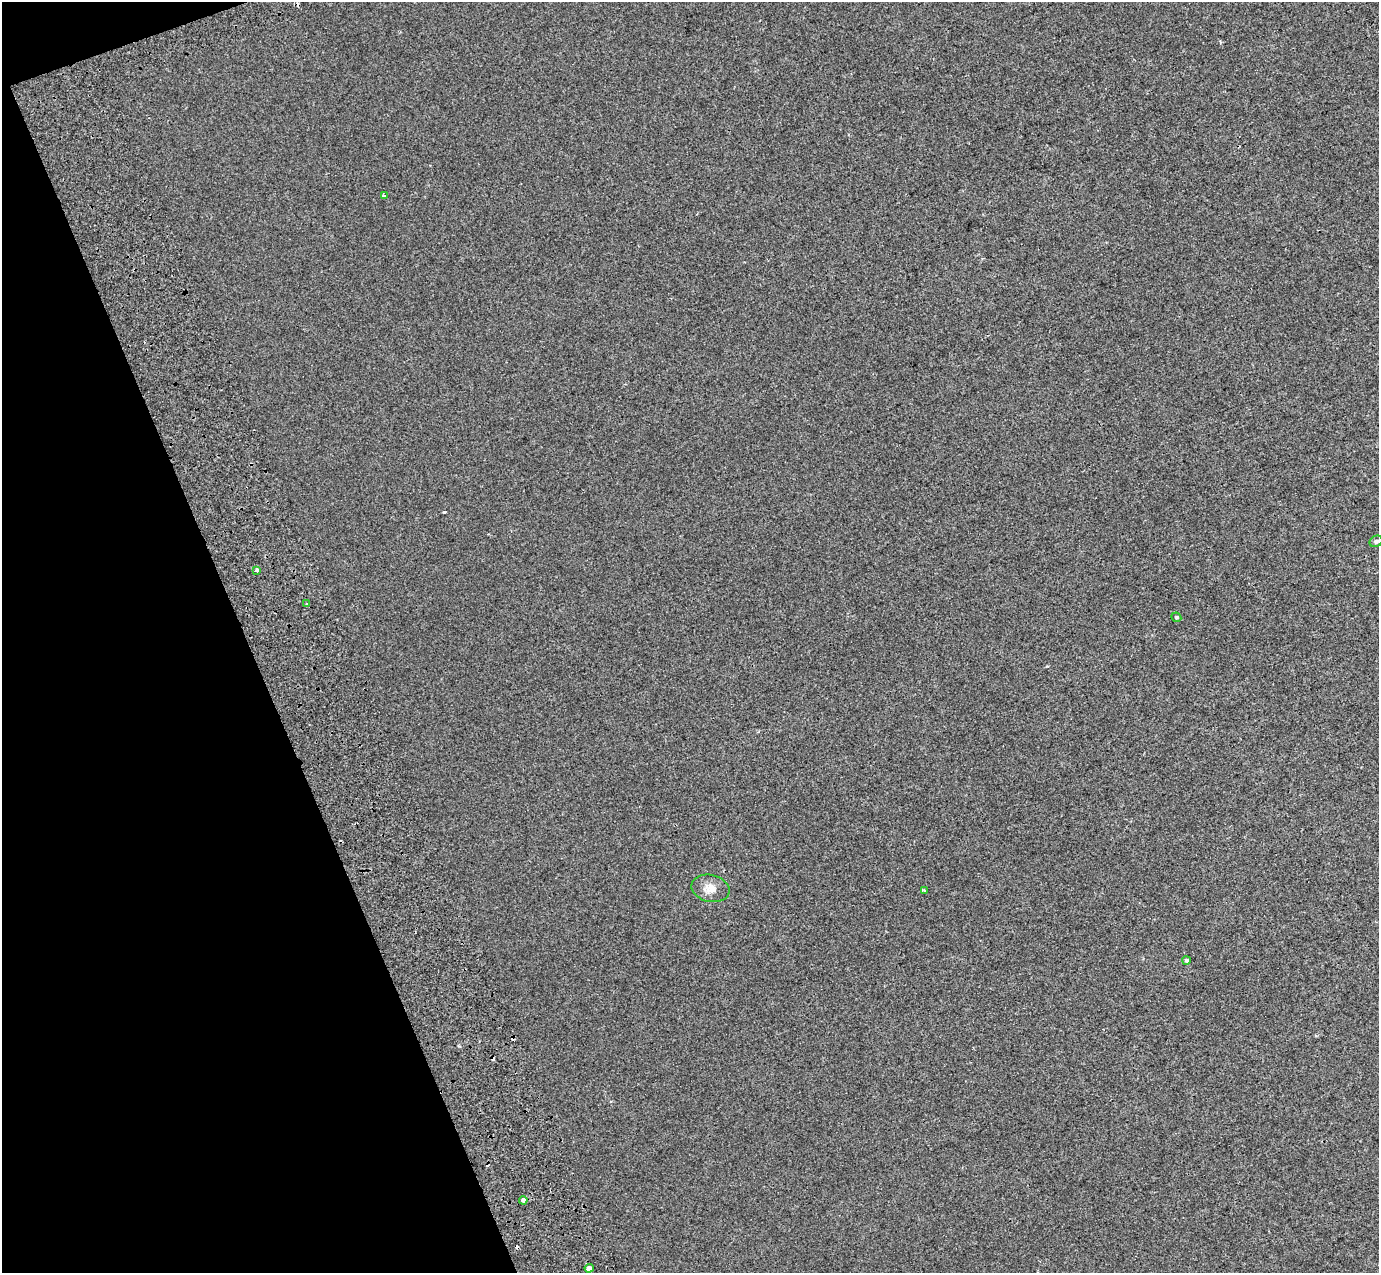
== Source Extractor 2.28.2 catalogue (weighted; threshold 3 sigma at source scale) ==
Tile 5 of 4 x 4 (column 1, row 2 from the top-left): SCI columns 103-1479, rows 2767-4037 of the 5712 x 5475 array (HDU 1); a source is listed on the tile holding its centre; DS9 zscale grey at full resolution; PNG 1381 x 1275 px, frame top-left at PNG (2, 2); each listed source drawn as its Kron ellipse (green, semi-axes under 4 px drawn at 4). Shown black and unused: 18% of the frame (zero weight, under 2 of 3 exposures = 6% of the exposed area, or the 3 px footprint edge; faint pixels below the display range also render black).
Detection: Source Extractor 2.28.2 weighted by HDU 2 'WHT'; one run over the whole footprint, this tile lists its part. Background 0.00395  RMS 0.007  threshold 0.0313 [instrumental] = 3 sigma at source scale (4.5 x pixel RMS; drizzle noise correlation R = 1.50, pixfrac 1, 0.0396/0.0396 arcsec/px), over >= 5 px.
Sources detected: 16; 6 cosmic-ray / hot-pixel residue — neither listed nor drawn; the other 10 listed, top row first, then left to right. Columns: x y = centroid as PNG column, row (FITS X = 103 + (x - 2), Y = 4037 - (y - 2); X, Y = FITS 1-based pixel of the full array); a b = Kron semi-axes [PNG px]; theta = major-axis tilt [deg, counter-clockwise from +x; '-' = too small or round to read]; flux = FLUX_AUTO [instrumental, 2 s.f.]
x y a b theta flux
385 196 3 3 - 21
1376 541 7 5 28 1.5
257 570 3 3 - 4.7
307 604 3 3 - 1.1
1176 617 5 4 - 0.99
711 888 19 13 -12 7.2
924 891 4 3 - 0.88
1186 960 4 4 - 1.3
523 1200 4 3 - 3.4
589 1268 4 4 - 14
Unlisted compact peaks at least as high as the median listed source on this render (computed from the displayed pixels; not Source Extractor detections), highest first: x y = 444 512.